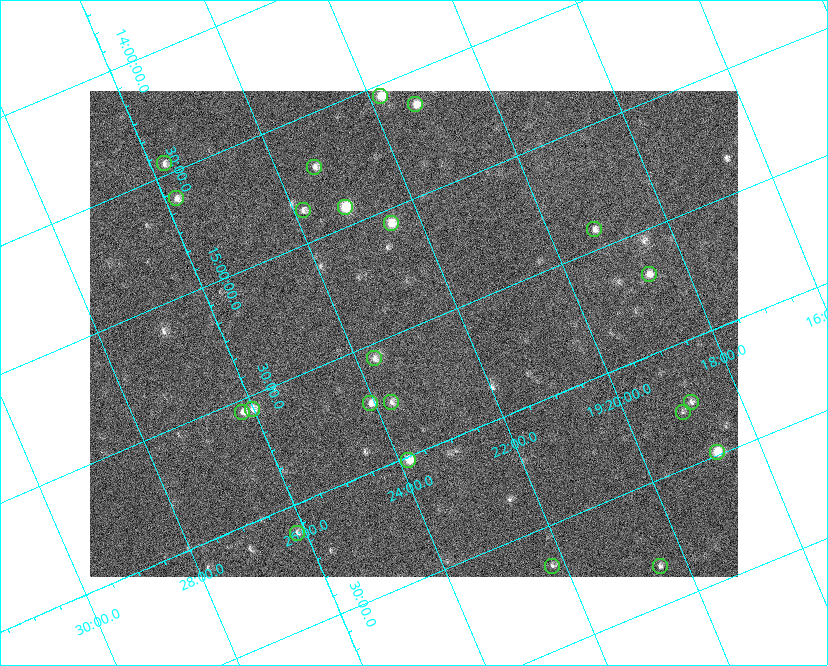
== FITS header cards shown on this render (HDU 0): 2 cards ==
NAXIS1  =                  648 / length of data axis 1
NAXIS2  =                  486 / length of data axis 2

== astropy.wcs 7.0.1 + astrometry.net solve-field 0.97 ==
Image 648 x 486 px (HDU 0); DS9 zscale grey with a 90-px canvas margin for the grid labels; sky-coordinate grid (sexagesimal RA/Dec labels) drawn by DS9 from the SOLVED WCS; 22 Tycho-2 reference stars matched to detected sources circled (green)
Header WCS: none
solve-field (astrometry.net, Tycho-2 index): SOLVED blind (the file carries no WCS)
Solved WCS: RA---TAN-SIP/DEC--TAN-SIP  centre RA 19:22:53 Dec +15:32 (290.72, +15.53 deg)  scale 15.3 arcsec/px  FOV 165.0' x 123.6'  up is -157 deg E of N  parity flipped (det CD > 0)
(file carries no celestial WCS; the grid is the blind solution)
Tycho-2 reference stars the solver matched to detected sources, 22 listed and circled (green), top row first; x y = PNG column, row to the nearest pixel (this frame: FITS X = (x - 90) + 1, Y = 486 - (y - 91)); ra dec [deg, ICRS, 3 dp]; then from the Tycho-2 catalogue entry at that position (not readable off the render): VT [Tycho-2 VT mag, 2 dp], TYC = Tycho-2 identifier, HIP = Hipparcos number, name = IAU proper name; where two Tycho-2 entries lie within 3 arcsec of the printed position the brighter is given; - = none
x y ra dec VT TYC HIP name
380 96 290.452 +14.543 7.44 1054-679-1 - -
415 104 290.323 +14.634 7.66 1054-951-1 95132 -
164 163 291.441 +14.452 8.37 1067-789-1 - -
314 167 290.838 +14.713 8.21 1054-205-1 95303 -
176 198 291.451 +14.609 8.24 1067-445-1 95522 -
345 207 290.784 +14.921 6.67 1054-223-1 95287 -
303 210 290.960 +14.864 8.44 1054-411-1 - -
391 223 290.625 +15.059 7.77 1600-2349-1 - -
594 229 289.809 +15.416 8.37 1599-3313-1 94944 -
649 274 289.664 +15.681 7.94 1599-1947-1 94894 -
374 358 290.922 +15.560 8.69 1600-1874-1 - -
391 402 290.929 +15.760 8.70 1600-822-1 95334 -
691 402 289.708 +16.250 8.60 1599-1761-1 - -
370 403 291.017 +15.730 8.16 1600-168-1 - -
252 409 291.504 +15.557 8.17 1600-1630-1 95542 -
242 412 291.551 +15.552 8.28 1600-1749-1 95559 -
683 412 289.759 +16.274 9.33 1599-1589-1 - -
717 452 289.688 +16.488 7.07 1599-570-1 94905 -
408 460 290.960 +16.014 7.62 1600-1088-1 95346 -
297 533 291.536 +16.114 8.78 1600-1331-1 - -
552 566 290.554 +16.663 8.91 1600-55-1 95214 -
660 566 290.115 +16.841 8.62 1600-1527-1 95057 -